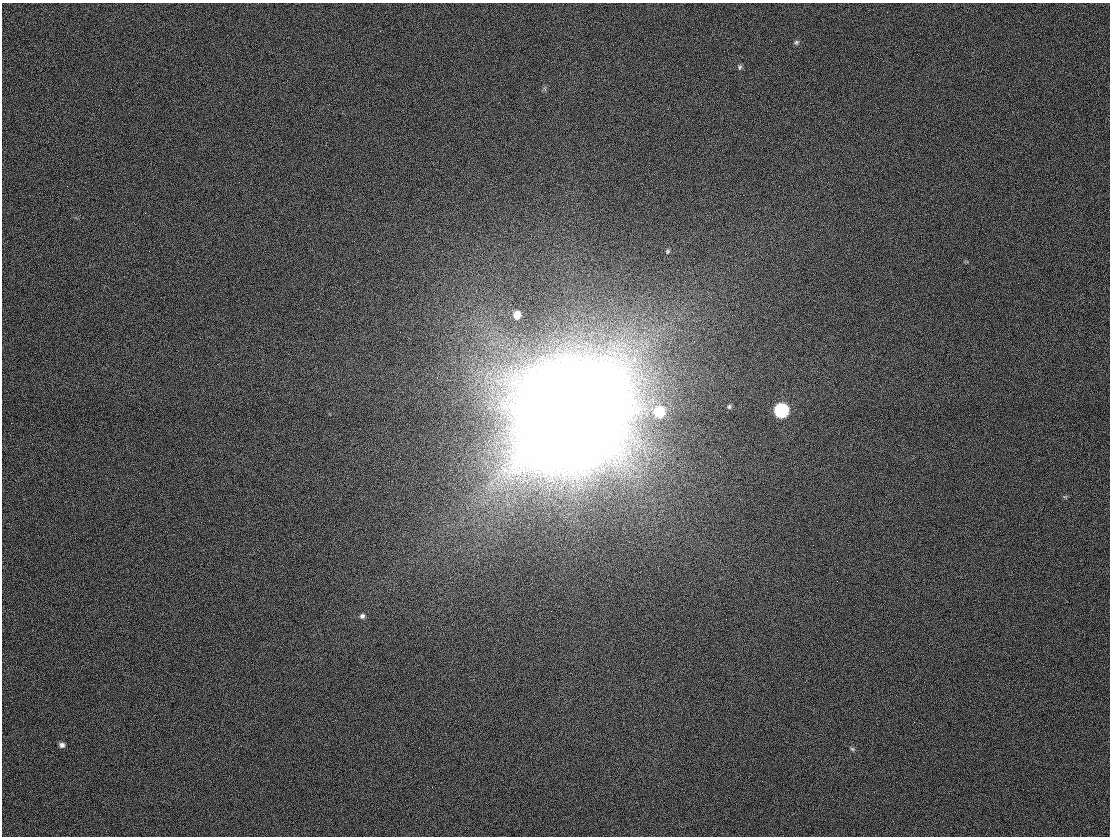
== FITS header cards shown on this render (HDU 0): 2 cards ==
NAXIS1  =                 1108
NAXIS2  =                  834

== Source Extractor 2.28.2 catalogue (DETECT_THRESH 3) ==
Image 1108 x 834 px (HDU 0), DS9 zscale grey, 1 PNG px = 1 image px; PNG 1112 x 838 px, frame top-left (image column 1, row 834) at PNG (2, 3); no overlay
Background 43.5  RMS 26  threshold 77.2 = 3 sigma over >= 5 px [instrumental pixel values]
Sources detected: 14; all 14 listed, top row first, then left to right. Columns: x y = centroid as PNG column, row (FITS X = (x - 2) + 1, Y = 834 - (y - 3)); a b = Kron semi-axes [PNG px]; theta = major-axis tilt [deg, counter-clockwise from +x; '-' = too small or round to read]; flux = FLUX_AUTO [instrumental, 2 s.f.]
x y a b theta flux
380 31 2 2 - 1.3e+03
771 41 2 2 - 7.6e+02
796 42 7 6 - 3.5e+03
740 67 8 4 76 3.2e+03
668 251 6 5 - 3.0e+03
517 315 7 6 - 2.1e+04
729 406 6 5 - 3.3e+03
781 410 8 7 - 3.2e+05
659 412 8 7 - 8.1e+04
566 414 55 35 4 5.9e+07
362 616 7 6 - 5.1e+03
62 745 6 5 - 6.1e+03
852 749 6 5 - 2.8e+03
432 787 2 2 - 9.4e+02